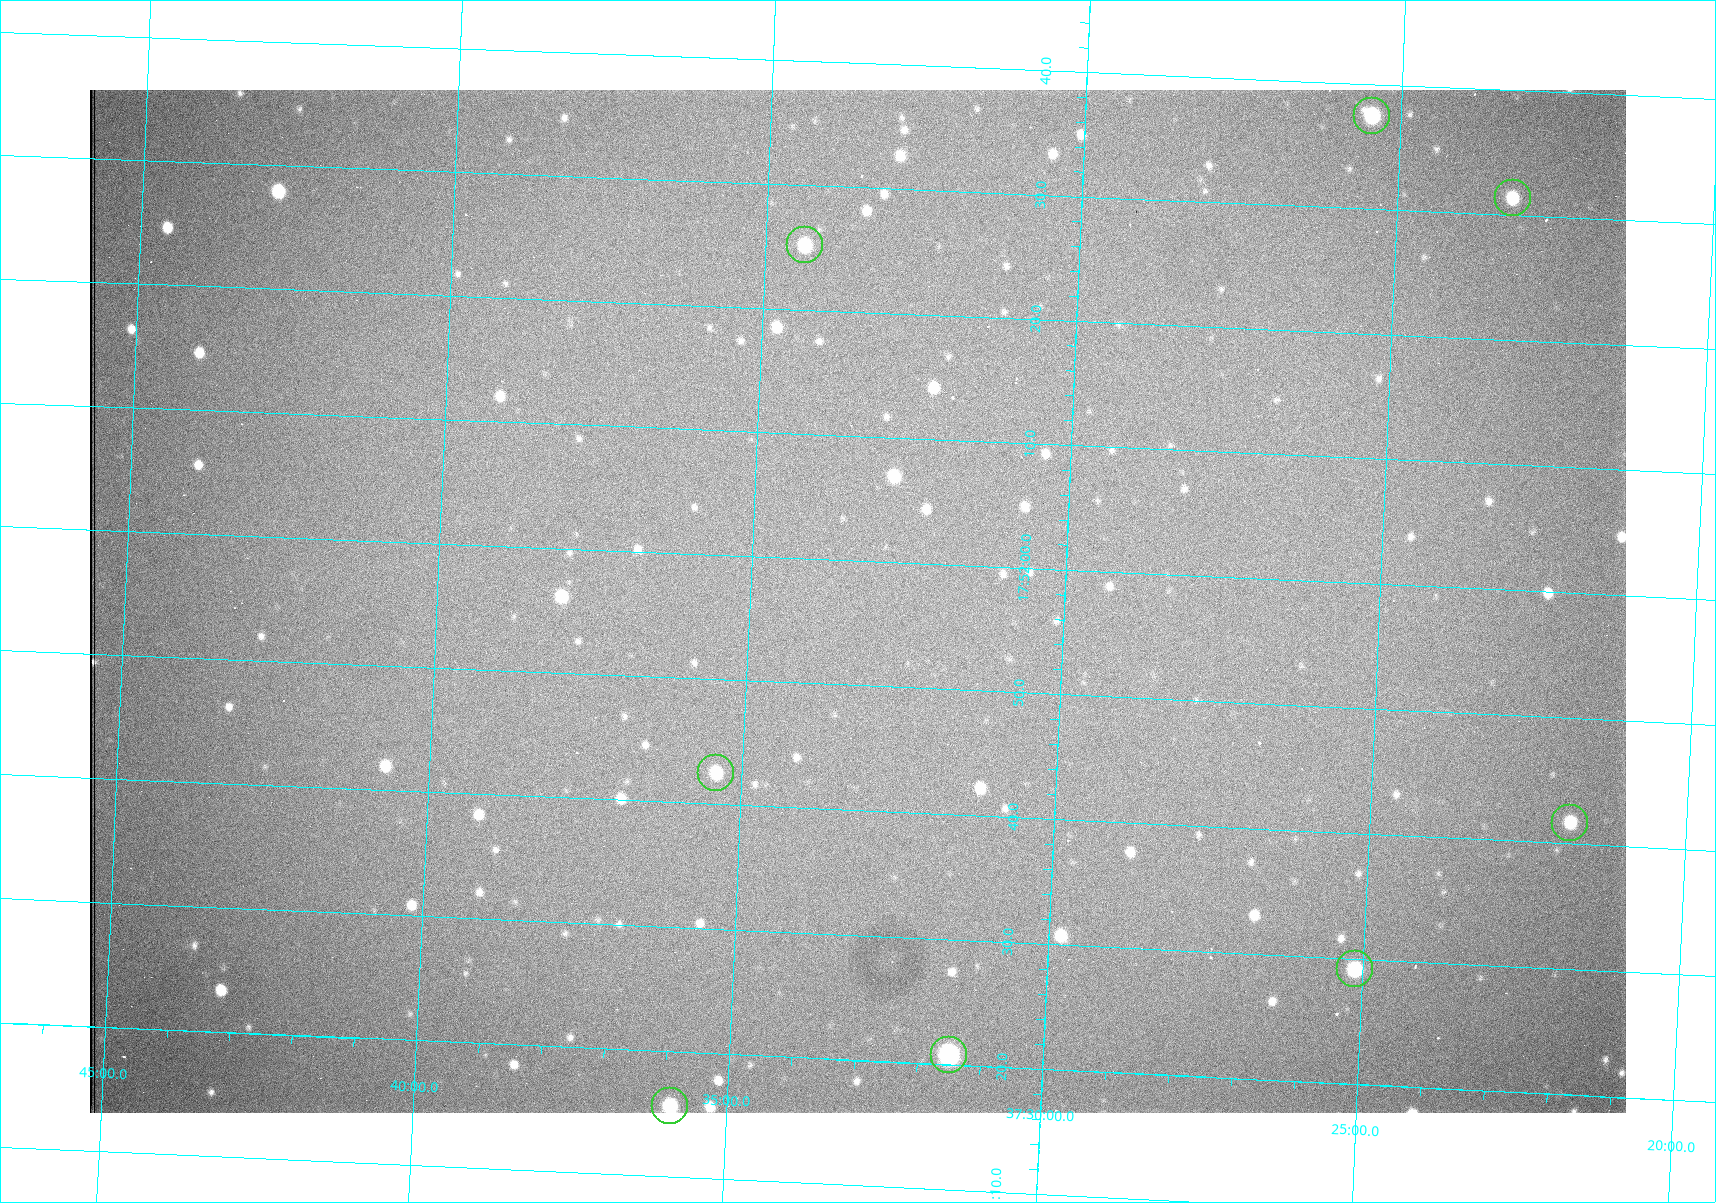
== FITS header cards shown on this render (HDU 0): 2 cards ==
NAXIS1  =                 1536 /fastest changing axis
NAXIS2  =                 1023 /next to fastest changing axis

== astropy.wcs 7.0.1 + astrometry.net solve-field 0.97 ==
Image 1536 x 1023 px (HDU 0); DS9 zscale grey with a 90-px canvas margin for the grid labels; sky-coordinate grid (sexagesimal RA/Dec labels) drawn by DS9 from the SOLVED WCS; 8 Tycho-2 reference stars matched to detected sources circled (green)
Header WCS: RA---TAN/DEC--TAN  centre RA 17:51:57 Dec +37:33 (267.99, +37.55 deg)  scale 0.958 arcsec/px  FOV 24.5' x 16.3'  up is +87 deg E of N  parity flipped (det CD > 0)
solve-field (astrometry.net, Tycho-2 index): VERIFIED the header's WCS against the Tycho-2 star catalogue (8 matches, 0 conflicts) and refined it, rather than solving blind
Solved WCS: RA---TAN-SIP/DEC--TAN-SIP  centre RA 17:51:57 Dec +37:33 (267.99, +37.55 deg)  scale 0.956 arcsec/px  FOV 24.5' x 16.3'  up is +87 deg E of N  parity flipped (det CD > 0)
The solver's refit moves the header's centre by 0.64 arcsec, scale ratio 0.9979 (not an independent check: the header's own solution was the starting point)
Tycho-2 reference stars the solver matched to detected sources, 8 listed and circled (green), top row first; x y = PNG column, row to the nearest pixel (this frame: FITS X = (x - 90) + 1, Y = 1023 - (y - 90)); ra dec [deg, ICRS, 3 dp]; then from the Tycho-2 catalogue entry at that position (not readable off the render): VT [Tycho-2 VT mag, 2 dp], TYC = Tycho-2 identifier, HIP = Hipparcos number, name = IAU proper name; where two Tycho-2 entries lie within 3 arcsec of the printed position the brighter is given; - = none
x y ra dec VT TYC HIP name
1372 116 268.156 +37.424 11.25 2620-712-1 - -
1513 198 268.131 +37.386 12.62 2620-526-1 - -
805 245 268.105 +37.573 11.82 3089-995-1 - -
716 773 267.927 +37.590 11.84 3089-1137-1 - -
1570 823 267.924 +37.364 11.94 2620-391-1 - -
1355 969 267.871 +37.419 11.35 2620-812-1 - -
949 1055 267.836 +37.525 9.96 3089-889-1 - -
670 1106 267.815 +37.598 11.54 3089-1081-1 - -